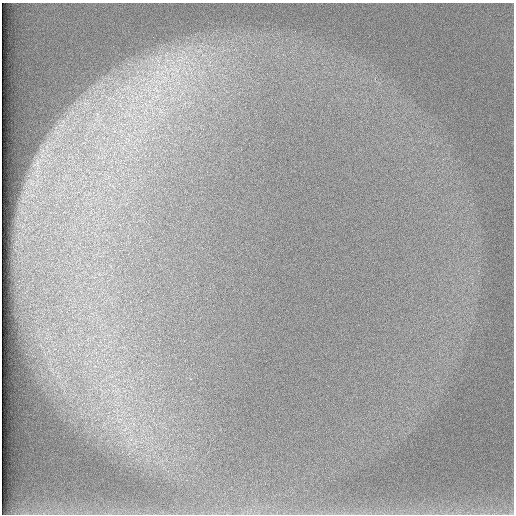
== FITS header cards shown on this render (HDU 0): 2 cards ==
NAXIS1  =                  512 /
NAXIS2  =                  512 /

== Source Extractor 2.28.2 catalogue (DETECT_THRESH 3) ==
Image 512 x 512 px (HDU 0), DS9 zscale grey, 1 PNG px = 1 image px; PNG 516 x 516 px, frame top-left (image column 1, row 512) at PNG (2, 3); no overlay
Background 97.4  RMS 2.9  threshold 8.68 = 3 sigma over >= 5 px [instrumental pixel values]
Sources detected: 3; all 3 listed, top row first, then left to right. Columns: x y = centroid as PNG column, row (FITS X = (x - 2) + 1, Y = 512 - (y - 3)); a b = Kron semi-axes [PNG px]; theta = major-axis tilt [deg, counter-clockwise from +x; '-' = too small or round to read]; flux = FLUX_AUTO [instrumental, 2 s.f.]
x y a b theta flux
176 70 13 12 - 3300
165 77 9 4 -19 860
157 91 10 3 -46 620